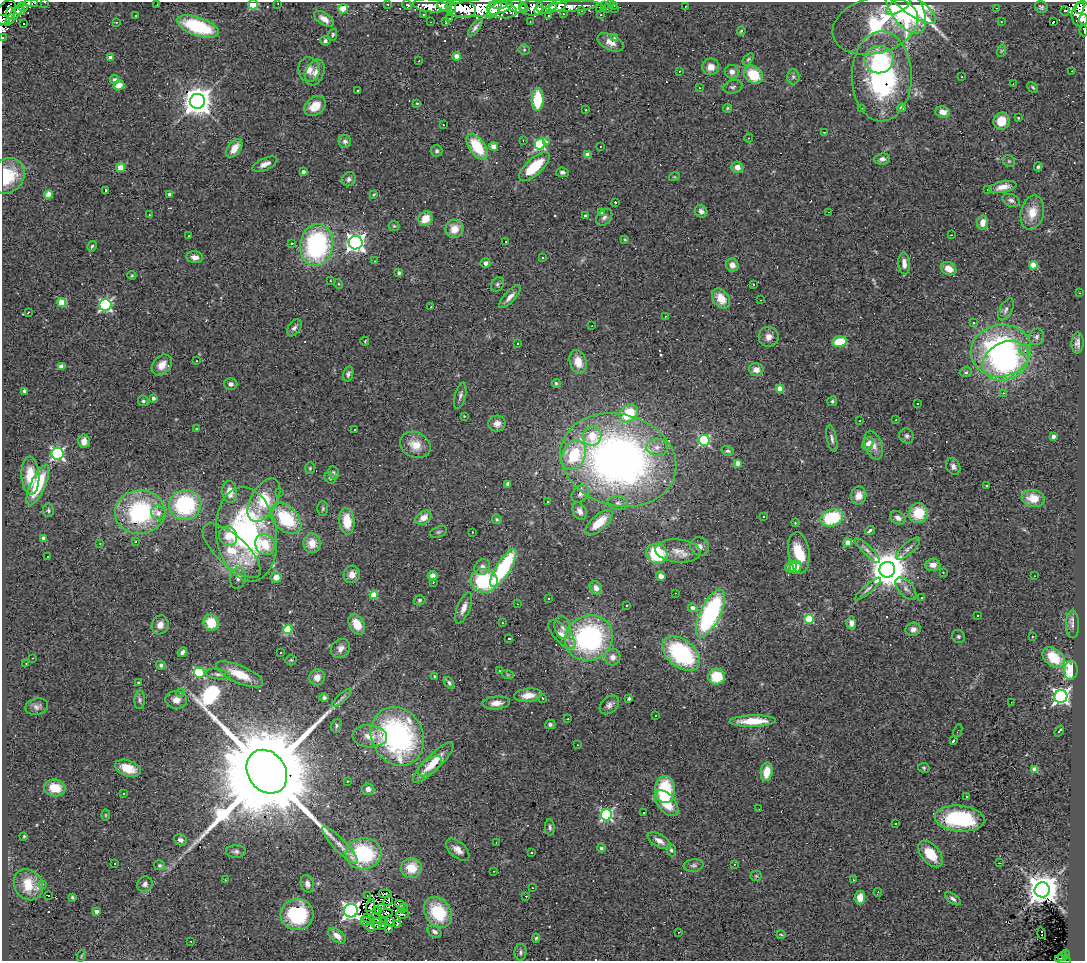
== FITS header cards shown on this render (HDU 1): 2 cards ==
NAXIS1  =                 1083
NAXIS2  =                  959

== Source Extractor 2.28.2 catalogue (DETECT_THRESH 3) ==
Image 1083 x 959 px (HDU 1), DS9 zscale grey, 1 PNG px = 1 image px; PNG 1087 x 963 px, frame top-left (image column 1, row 959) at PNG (2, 2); each listed source drawn as its Kron ellipse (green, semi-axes under 4 px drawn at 4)
Background 0.762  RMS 0.22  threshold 0.645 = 3 sigma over >= 5 px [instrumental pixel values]
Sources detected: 470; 7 with non-positive FLUX_AUTO (blend fragments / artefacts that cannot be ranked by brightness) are neither listed nor drawn; the other 463 listed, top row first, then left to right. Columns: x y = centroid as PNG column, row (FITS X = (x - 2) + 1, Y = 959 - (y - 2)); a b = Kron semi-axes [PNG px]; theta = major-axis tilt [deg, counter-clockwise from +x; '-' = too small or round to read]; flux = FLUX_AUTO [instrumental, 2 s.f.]
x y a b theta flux
45 2 3 2 - 21
29 3 3 2 - 70
35 3 4 3 - 67
278 3 2 2 - 11
388 4 3 2 - 37
157 5 3 2 - 15
253 5 5 4 - 860
407 5 5 4 - 130
431 5 18 6 -6 1200
499 5 9 2 0 560
558 5 9 5 21 370
605 5 4 3 - 30
614 5 3 3 - 34
444 6 8 5 -21 880
517 6 11 6 -18 780
546 6 10 7 10 770
572 6 27 5 4 500
609 6 6 2 61 41
685 6 2 2 - 8.6
898 6 13 6 30 950
905 6 30 16 -59 2100
912 6 28 9 -34 1300
23 7 4 3 - 32
452 7 6 4 -66 570
600 7 2 2 - 9.3
1041 7 6 5 - 30
461 8 15 9 -11 1100
479 8 33 9 5 2500
523 8 3 2 - 380
532 8 11 8 -1 740
996 8 2 2 - 9.3
1080 8 6 4 66 97
343 9 5 4 - 450
615 9 3 2 - 15
20 10 5 4 - 250
494 10 10 4 50 690
502 10 15 8 -8 2100
538 11 4 4 - 340
581 11 3 2 - 9.7
1065 11 5 4 - 11
5 13 15 8 52 260
10 14 6 3 -88 310
15 14 14 3 54 410
423 14 3 3 - 20
563 14 3 3 - 21
1081 14 12 9 80 1000
136 15 2 2 - 11
601 15 3 3 - 11
548 16 3 2 - 13
450 18 2 2 - 12
324 19 11 6 -34 120
1084 19 5 3 - 190
3 20 7 5 -16 230
530 21 3 2 - 12
116 22 3 2 - 24
431 22 2 2 - 9.7
446 22 4 3 - 37
1001 22 2 2 - 10
1053 22 4 3 - 460
24 23 3 2 - 25
875 25 43 28 15 1500
198 26 22 9 -19 1100
475 28 10 4 53 47
741 31 5 3 - 21
1084 31 6 2 -87 32
333 35 6 4 68 27
614 37 3 3 - 43
3 38 3 2 - 39
325 41 5 4 - 34
610 42 14 8 -26 130
524 50 5 5 - 20
1001 51 6 4 71 19
457 56 4 4 - 220
110 58 4 4 - 110
748 59 7 4 53 22
879 60 14 13 - 640
419 61 3 2 - 13
711 67 8 8 - 120
309 70 12 10 -84 140
679 71 3 3 - 11
1072 71 2 2 - 10
315 72 13 9 69 99
732 72 7 7 - 73
753 75 10 8 -38 430
882 76 45 30 90 2800
793 77 7 6 - 36
962 77 3 2 - 51
115 80 4 4 - 62
1013 84 2 2 - 10
119 85 5 5 - 130
733 87 9 6 13 38
1033 87 6 4 -45 21
699 88 3 2 - 9.4
358 90 3 3 - 210
538 100 11 6 88 590
197 101 8 7 - 23000
417 103 4 3 - 12
315 106 12 8 38 230
727 108 4 3 - 15
902 108 4 4 - 160
862 109 2 2 - 8.7
586 110 3 2 - 10
943 112 7 5 -5 110
1018 118 3 2 - 12
1002 121 9 8 - 280
443 125 3 2 - 24
824 132 3 2 - 11
749 138 4 3 - 12
523 140 2 2 - 10
345 141 6 6 - 42
546 141 3 3 - 90
540 144 5 5 - 1700
601 146 2 2 - 13
477 147 15 8 -56 590
494 147 4 4 - 290
234 148 11 6 54 180
437 151 6 6 - 33
588 155 4 4 - 220
882 159 8 5 10 57
1009 161 6 5 - 26
265 164 13 6 24 100
534 167 19 8 42 610
737 167 6 5 - 110
1038 167 4 3 - 23
121 168 4 4 - 420
303 172 4 3 - 48
562 172 6 4 -7 35
7 176 19 16 46 540
674 177 5 3 - 12
349 179 7 6 - 48
1003 187 14 5 11 110
106 190 3 2 - 30
988 190 3 3 - 69
48 194 4 4 - 240
374 194 4 2 - 14
170 195 3 3 - 50
1011 200 9 6 -21 47
615 202 3 3 - 500
701 211 7 5 -44 51
829 212 2 2 - 7.7
1032 212 17 11 77 230
602 213 4 4 - 17
149 215 3 2 - 10
585 215 3 3 - 18
604 217 9 7 48 53
425 219 8 6 51 210
983 223 7 5 82 130
394 226 5 5 - 20
454 229 9 9 - 190
951 235 3 2 - 8.4
189 236 2 2 - 11
625 239 3 3 - 13
506 241 3 2 - 19
292 243 3 3 - 97
356 243 7 7 - 7600
317 245 21 16 81 2200
92 246 5 4 - 21
195 257 8 6 -5 87
542 258 3 3 - 74
375 261 4 3 - 9.8
485 263 5 4 - 50
904 264 11 6 -86 99
732 265 6 6 - 94
1033 265 4 4 - 420
949 269 8 6 -28 180
399 273 4 3 - 41
132 275 4 4 - 16
330 281 3 2 - 42
339 284 5 3 - 12
497 284 8 6 55 35
753 284 3 2 - 10
1080 293 3 2 - 12
510 297 15 5 47 92
721 299 11 8 -53 220
761 300 3 2 - 49
62 302 4 4 - 390
105 305 6 5 - 2700
431 307 3 2 - 15
1006 309 12 6 62 64
28 312 4 3 - 13
665 316 3 2 - 22
974 323 3 3 - 100
592 326 2 2 - 11
294 328 9 6 54 49
769 337 10 10 - 110
1037 337 8 7 - 51
365 341 4 2 - 12
840 342 7 5 10 440
518 343 3 3 - 32
1077 343 10 6 88 60
1025 350 5 5 - 45
1001 351 30 26 12 3200
196 361 3 2 - 16
1006 361 24 18 27 2300
578 362 12 8 -73 210
162 365 12 8 48 160
61 366 4 4 - 100
756 370 7 6 - 95
966 372 6 5 - 30
348 374 7 5 77 43
556 383 4 4 - 28
231 384 7 6 - 50
780 389 4 4 - 310
25 391 4 3 - 60
1003 393 3 2 - 81
460 396 13 5 75 52
153 398 4 3 - 53
143 401 5 5 - 27
832 401 5 5 - 24
917 404 3 2 - 32
629 413 10 8 44 560
464 416 3 3 - 8.7
896 420 3 3 - 19
860 421 3 2 - 12
497 424 8 8 - 99
197 429 3 2 - 12
354 429 3 3 - 68
592 436 10 9 - 260
907 436 8 7 - 47
1053 436 4 3 - 91
832 439 14 5 -78 54
704 440 5 5 - 1600
84 441 7 5 85 110
868 443 7 5 52 110
415 445 16 12 -26 230
874 445 15 8 -71 120
657 447 10 8 -1 110
728 451 6 4 -16 30
57 454 6 6 - 2800
574 455 16 11 63 710
618 460 59 46 -16 8900
738 463 4 4 - 110
953 467 9 6 -62 58
310 468 6 5 - 19
333 473 6 5 - 26
30 475 19 9 -87 380
330 478 6 5 - 21
508 484 4 4 - 53
38 485 22 7 66 750
987 486 3 3 - 120
230 492 11 7 -83 170
279 492 3 2 - 83
580 494 10 7 43 67
859 495 9 7 71 140
1033 498 11 8 -10 260
264 500 24 13 61 620
547 502 2 2 - 13
618 503 10 7 -6 59
185 505 16 15 - 1400
323 509 7 5 88 24
48 510 7 5 -81 28
580 511 9 6 -65 77
140 512 25 22 5 1600
158 513 7 7 - 80
918 513 10 9 - 410
763 516 3 2 - 17
423 518 9 6 33 140
832 518 11 8 19 860
898 518 8 6 -32 84
286 519 18 12 -43 880
497 519 5 4 - 21
347 521 13 7 -85 340
599 522 17 7 42 320
795 523 3 3 - 15
870 530 5 3 - 27
439 532 9 5 17 26
472 532 3 2 - 11
247 534 47 30 -82 3500
228 536 10 8 -62 180
43 538 4 3 - 65
136 542 3 2 - 24
100 543 3 2 - 37
312 543 10 8 89 190
848 543 4 4 - 280
265 544 11 9 -61 350
700 546 10 9 - 71
908 549 15 5 42 69
232 551 36 15 -42 540
678 551 23 11 -5 210
867 551 17 4 -45 68
799 553 21 10 -83 420
657 554 11 9 -32 800
48 557 3 3 - 31
933 565 7 6 - 120
482 567 8 7 - 69
791 567 6 5 - 160
796 567 6 5 - 190
503 568 22 7 58 1300
887 570 8 8 - 41000
943 572 2 2 - 13
352 574 9 8 - 130
432 576 5 5 - 77
661 576 5 4 - 68
1034 576 3 2 - 23
276 577 5 5 - 120
238 578 11 8 79 70
484 581 13 11 -8 1000
433 582 3 2 - 37
596 588 7 5 -56 81
868 589 16 4 40 48
906 589 13 7 -49 81
675 593 2 2 - 11
374 595 4 4 - 540
549 598 3 2 - 13
921 598 3 2 - 22
419 600 6 5 - 27
517 604 3 2 - 14
627 605 3 3 - 66
464 608 17 6 69 110
692 608 5 4 - 68
710 613 26 10 65 2400
978 615 3 2 - 71
809 619 5 4 - 750
211 623 8 7 - 390
502 623 3 2 - 11
851 623 6 5 - 71
357 624 11 7 -63 250
1072 624 14 6 -89 55
160 625 9 8 - 110
563 627 11 8 -75 80
913 629 7 7 - 79
288 630 5 4 - 840
562 635 18 8 -48 140
958 636 7 6 - 32
1032 637 3 2 - 17
589 638 24 22 27 2500
509 639 3 2 - 14
340 648 10 8 43 89
182 652 5 4 - 44
280 652 3 3 - 21
681 654 21 13 -40 1500
613 657 8 8 - 82
32 658 3 2 - 13
1054 658 12 8 -39 430
291 660 5 5 - 19
26 664 3 2 - 77
161 665 5 4 - 39
1071 670 9 7 86 700
500 671 3 3 - 11
199 673 5 5 - 1200
218 674 12 5 -9 54
240 674 25 8 -23 360
508 675 6 4 -19 18
435 676 3 2 - 19
317 677 8 8 - 120
716 677 8 8 - 440
139 683 3 3 - 21
449 683 6 4 -51 31
181 693 4 3 - 28
528 695 14 7 7 160
1061 696 7 6 - 4800
324 697 4 4 - 29
342 698 13 3 41 47
543 698 3 2 - 13
629 699 3 3 - 21
140 700 9 5 87 37
176 700 11 9 -6 100
1011 702 2 2 - 7.3
496 703 14 6 4 120
609 705 11 7 42 67
37 707 11 8 12 62
655 715 3 3 - 110
568 719 3 2 - 52
753 721 23 5 1 370
550 725 5 4 - 31
336 726 7 5 73 28
958 731 7 3 66 14
1059 731 6 3 53 58
370 736 17 11 -5 180
397 736 30 25 -64 3400
954 740 3 3 - 41
577 745 2 2 - 10
433 763 27 7 44 330
430 766 14 7 38 250
128 768 13 8 -19 280
924 768 5 5 - 22
1035 770 4 4 - 240
267 772 23 18 -55 490000
767 772 9 6 81 220
347 781 3 2 - 92
55 788 11 8 -9 310
368 789 6 6 - 77
665 790 13 10 -88 820
123 793 3 3 - 140
966 797 3 3 - 75
666 803 15 8 -49 410
759 809 2 2 - 9
644 813 3 3 - 290
106 815 6 4 -89 13
606 815 6 5 - 2200
959 818 25 13 -5 1300
896 824 3 2 - 22
550 827 8 5 -86 35
24 836 3 3 - 16
180 840 6 5 - 50
659 841 13 6 -30 110
496 843 3 2 - 12
340 845 25 6 -46 120
601 848 4 4 - 34
458 850 14 8 -41 110
671 850 6 4 -70 23
236 851 10 6 -1 49
531 853 3 3 - 230
364 854 18 15 4 1300
930 854 15 9 -49 360
114 863 3 3 - 630
1000 863 3 2 - 13
734 864 3 2 - 12
160 865 5 5 - 20
694 865 10 6 5 45
411 868 10 10 - 290
494 871 3 2 - 14
756 876 5 5 - 19
225 880 2 2 - 11
853 880 3 2 - 19
42 884 4 3 - 28
145 884 8 7 - 60
307 884 9 6 -73 75
28 885 16 13 -54 350
532 888 2 2 - 9.1
1042 890 7 7 - 29000
878 892 4 2 - 18
385 894 6 3 3 6.4
367 895 2 2 - 4.3
49 896 3 2 - 18
526 896 2 2 - 69
72 897 4 3 - 18
860 897 7 5 85 140
953 899 9 4 -36 45
388 901 5 3 - 14
400 905 5 2 - 21
371 906 7 3 72 14
381 908 4 2 - 9.2
403 908 5 4 - 24
378 910 4 3 - 1.6
97 911 3 3 - 80
351 911 7 6 - 6300
438 912 16 12 -55 700
386 913 7 3 5 20
402 914 6 2 6 11
297 915 16 15 - 1000
368 918 6 2 -19 26
376 918 6 3 -24 22
385 921 4 2 - 12
390 921 5 2 - 12
365 922 6 2 -3 39
377 924 6 4 82 38
397 924 3 2 - 11
382 926 4 2 - 12
371 927 5 3 - 28
389 928 3 3 - 13
435 932 7 5 -34 45
678 932 3 2 - 45
1042 933 6 2 -73 69
781 935 4 3 - 13
337 936 10 6 -39 140
536 938 5 4 - 19
191 941 3 2 - 39
521 952 8 6 -90 40
1066 955 4 3 - 190
81 956 6 3 71 14
1063 957 5 3 - 59
1063 960 8 3 -14 360
At the frame edge (FLAGS 8, measured only in part): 12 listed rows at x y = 45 2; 29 3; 35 3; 278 3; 253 5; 1081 14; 1084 19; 3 20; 1084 31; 3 38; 7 176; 1063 960
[7 non-positive-flux detections neither listed nor drawn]